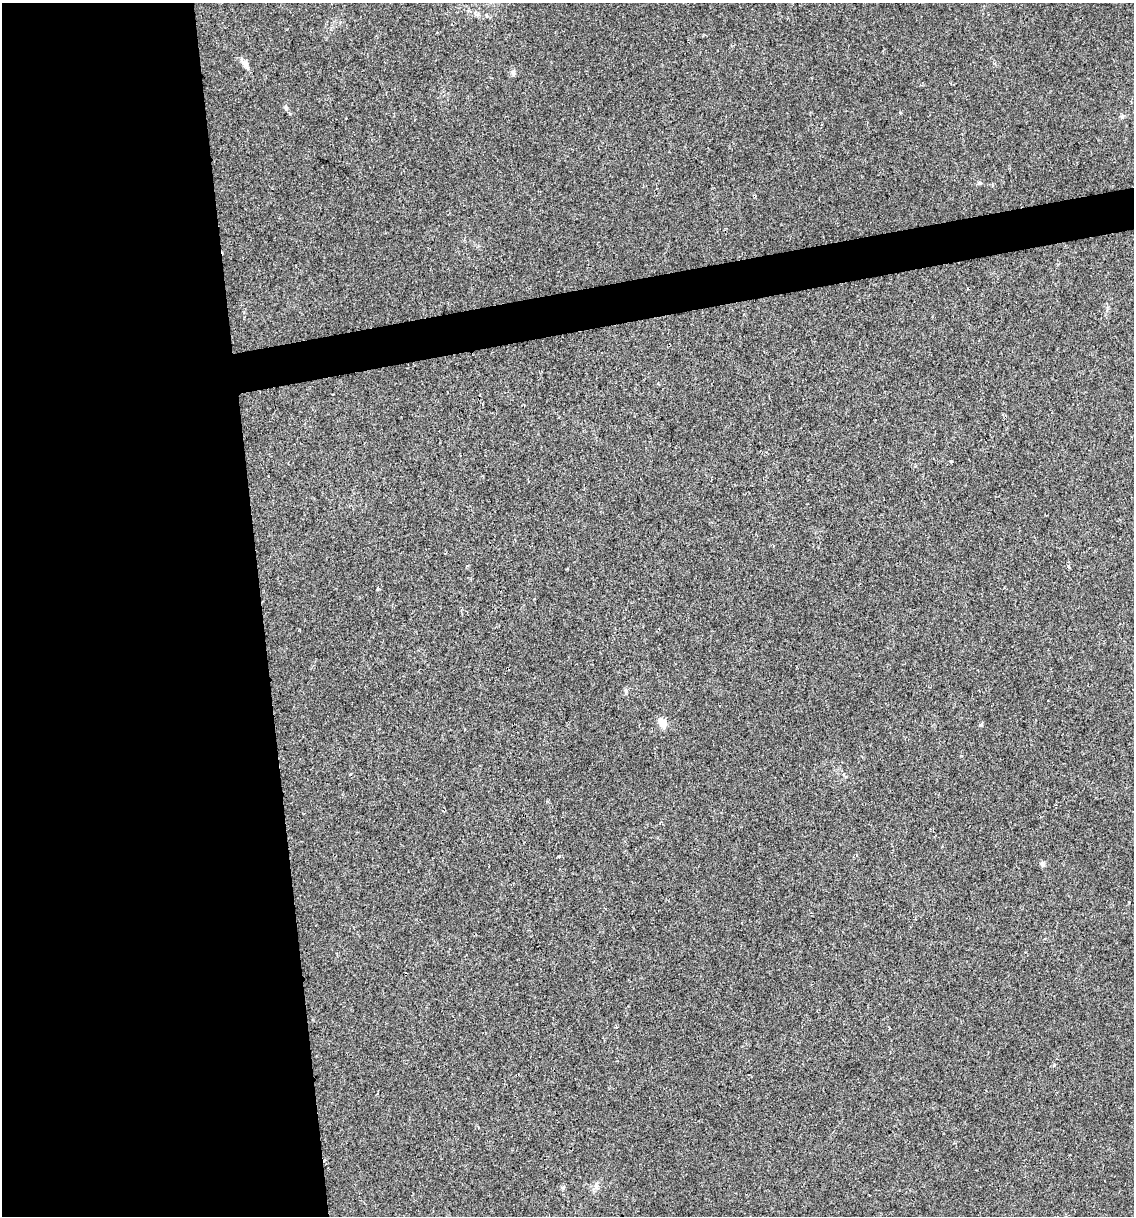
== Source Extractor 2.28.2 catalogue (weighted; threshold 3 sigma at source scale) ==
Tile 9 of 4 x 4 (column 1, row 3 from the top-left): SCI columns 72-1203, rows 1215-2428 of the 4627 x 4856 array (HDU 1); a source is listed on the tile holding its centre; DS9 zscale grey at full resolution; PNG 1136 x 1218 px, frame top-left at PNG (2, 3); no overlay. Shown black and unused: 26% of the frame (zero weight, under 2 of 3 exposures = <1% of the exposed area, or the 3 px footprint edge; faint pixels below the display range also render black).
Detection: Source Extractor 2.28.2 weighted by HDU 2 'WHT'; one run over the whole footprint, this tile lists its part. Background 0.0176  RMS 0.0045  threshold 0.0202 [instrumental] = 3 sigma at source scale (4.5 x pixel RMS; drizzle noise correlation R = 1.50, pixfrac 1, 0.0396/0.0396 arcsec/px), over >= 5 px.
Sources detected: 10; all 10 listed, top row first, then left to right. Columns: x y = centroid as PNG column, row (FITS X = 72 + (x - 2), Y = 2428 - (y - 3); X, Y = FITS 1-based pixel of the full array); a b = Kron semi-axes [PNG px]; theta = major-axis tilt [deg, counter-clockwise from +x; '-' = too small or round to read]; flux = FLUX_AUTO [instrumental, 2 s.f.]
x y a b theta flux
245 64 9 7 -63 1.7
513 72 7 6 - 1.2
286 107 7 5 -70 0.84
1122 116 6 5 - 0.79
979 183 5 5 - 0.69
951 462 4 3 - 0.49
663 723 10 8 -53 4.6
981 724 7 3 45 0.49
559 857 3 3 - 0.49
1042 864 7 5 -58 1.1